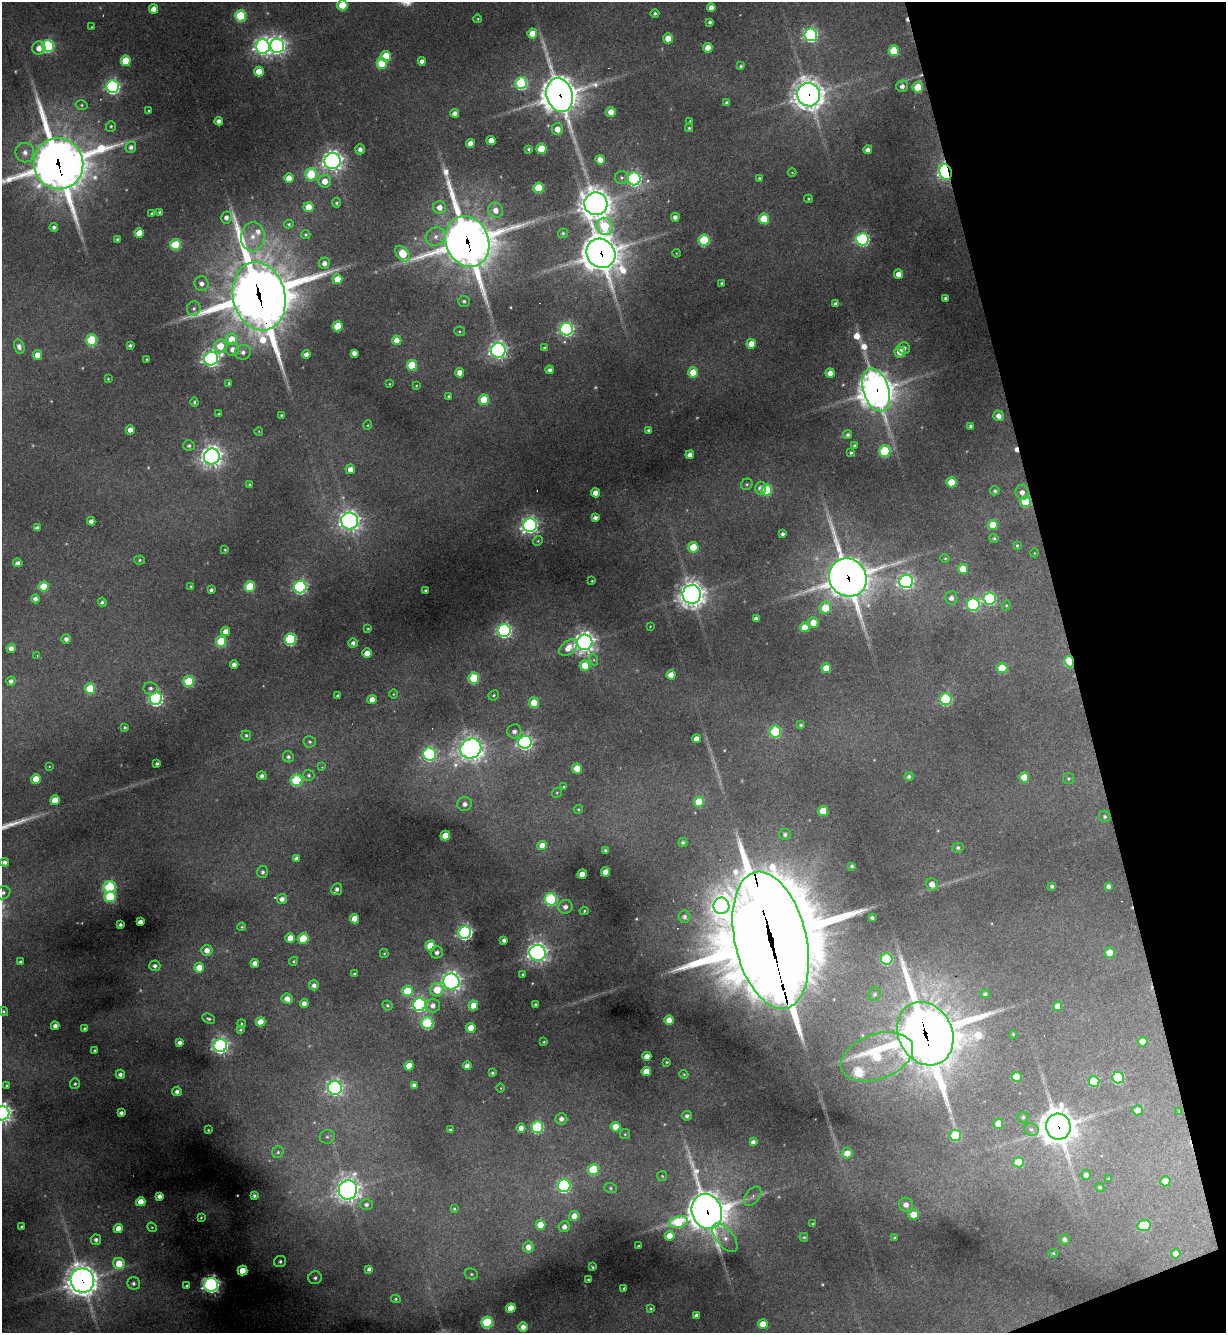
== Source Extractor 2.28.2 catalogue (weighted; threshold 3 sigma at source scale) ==
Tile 12 of 4 x 4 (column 4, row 3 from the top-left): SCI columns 3816-5039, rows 1332-2662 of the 5307 x 5324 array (HDU 1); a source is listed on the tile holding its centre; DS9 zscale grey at full resolution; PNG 1228 x 1335 px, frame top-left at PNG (2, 2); each listed source drawn as its Kron ellipse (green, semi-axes under 4 px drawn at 4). Shown black and unused: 13% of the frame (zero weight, under 3 of 4 exposures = <1% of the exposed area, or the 3 px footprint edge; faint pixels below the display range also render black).
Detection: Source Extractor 2.28.2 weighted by HDU 2 'WHT'; one run over the whole footprint, this tile lists its part. Background 0.268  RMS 0.0096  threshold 0.0431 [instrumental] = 3 sigma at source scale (4.5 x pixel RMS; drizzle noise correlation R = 1.50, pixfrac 1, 0.05/0.05 arcsec/px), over >= 5 px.
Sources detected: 448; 8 too faint to see at this stretch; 5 cosmic-ray / hot-pixel residue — neither listed nor drawn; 3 inside a brighter listed object's ellipse — not listed separately; the other 432 listed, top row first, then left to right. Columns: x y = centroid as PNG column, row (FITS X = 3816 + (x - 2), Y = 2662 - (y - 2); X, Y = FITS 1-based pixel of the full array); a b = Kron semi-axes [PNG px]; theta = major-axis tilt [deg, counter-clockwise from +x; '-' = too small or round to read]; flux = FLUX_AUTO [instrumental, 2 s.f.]
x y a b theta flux
342 5 5 5 - 44
711 7 4 4 - 6.5
154 9 4 4 - 9.8
655 13 4 4 - 2.1
240 16 5 5 - 85
478 19 4 3 - 1.2
710 22 3 3 - 2.3
91 27 4 3 - 0.93
532 33 5 5 - 17
811 35 6 6 - 280
668 38 5 4 - 18
48 46 6 6 - 160
263 46 7 7 - 490
277 46 7 7 - 540
39 48 7 6 - 10
708 48 5 4 - 13
894 51 5 5 - 47
386 56 5 5 - 30
126 61 5 5 - 36
422 61 4 4 - 6.3
382 63 5 5 - 59
741 66 4 3 - 1.6
259 71 5 5 - 19
521 83 6 6 - 150
902 86 6 6 - 5.3
113 87 6 6 - 280
918 87 5 5 - 37
560 95 17 13 -72 2500
809 95 12 11 - 1400
727 103 4 4 - 3.9
82 105 6 5 - 1.8
149 111 3 3 - 0.95
611 112 5 5 - 12
455 113 4 4 - 5.1
219 121 4 4 - 5.4
690 121 4 3 - 0.83
111 126 5 4 - 1.6
689 128 4 4 - 1.6
557 129 6 5 - 10
491 141 4 4 - 14
470 143 4 4 - 9.7
131 147 5 5 - 4.1
360 149 5 4 - 4.6
529 149 4 4 - 2
541 149 5 5 - 37
868 150 4 4 - 5.3
25 152 10 9 - 7.7
600 160 5 4 - 11
333 161 8 8 - 600
59 164 25 24 - 4500
792 172 4 3 - 0.75
945 172 8 6 -68 330
311 174 6 6 - 72
289 178 5 4 - 14
622 178 6 6 - 2.7
759 178 3 3 - 1.1
634 179 6 6 - 270
325 181 6 6 - 13
539 188 5 5 - 57
809 199 4 3 - 1.3
336 203 4 4 - 1.8
596 204 11 11 - 1600
308 207 5 5 - 21
439 207 6 6 - 9
496 210 8 7 - 9.7
159 212 4 4 - 1.9
152 213 3 3 - 1.3
226 217 6 5 - 5.2
675 217 4 4 - 4.6
764 219 5 5 - 41
289 224 5 4 - 1.4
605 226 9 8 - 58
54 227 4 4 - 2.8
139 233 5 4 - 18
563 233 5 4 - 1.8
306 235 4 4 - 1.7
253 237 14 12 85 15
436 237 10 9 - 7.6
117 239 3 3 - 1.7
862 239 6 6 - 200
704 240 5 5 - 79
467 241 26 21 -69 3800
176 245 5 5 - 56
601 253 15 14 - 2500
676 253 4 3 - 0.81
403 254 9 6 -49 47
324 263 5 5 - 6
898 274 4 4 - 9.1
337 279 5 5 - 23
721 283 3 3 - 1.5
201 284 7 7 - 5.7
259 296 35 26 -77 6600
945 298 4 4 - 2.5
464 301 6 5 - 2.7
836 304 4 4 - 3.5
194 308 7 7 - 2.9
338 326 5 5 - 33
567 329 6 6 - 270
459 331 5 4 - 1.4
232 339 6 5 - 27
91 340 5 5 - 75
397 340 5 5 - 10
751 344 5 4 - 15
130 345 4 3 - 2.2
19 346 7 5 -74 4.8
220 346 7 6 - 22
545 348 4 3 - 2.4
904 348 6 6 - 3.6
233 349 7 6 - 7.7
498 350 7 7 - 430
243 352 8 7 - 4.8
900 352 5 5 - 14
354 353 4 4 - 5.6
306 354 4 4 - 5
37 355 5 4 - 11
147 359 3 2 - 0.8
211 359 7 6 - 440
412 365 5 5 - 51
550 370 4 4 - 3.8
693 372 5 5 - 23
460 373 5 4 - 11
830 373 4 4 - 10
108 379 3 3 - 1
229 383 4 3 - 1.4
389 384 4 3 - 0.9
416 386 3 2 - 0.86
876 390 22 12 -71 2100
449 396 3 3 - 1.4
484 400 5 5 - 40
194 402 4 3 - 1.8
219 414 4 3 - 1.3
281 415 4 3 - 1.2
999 416 5 5 - 8.4
368 425 5 3 - 0.92
971 426 4 3 - 2.8
130 430 4 4 - 8.7
648 430 3 3 - 1.4
259 431 4 3 - 0.76
848 435 4 4 - 2.8
189 445 6 5 - 2.8
855 445 3 3 - 1.7
885 451 5 5 - 91
851 453 4 4 - 1.7
690 455 4 4 - 6.1
212 456 8 8 - 720
350 469 5 5 - 7.9
951 482 5 5 - 27
249 484 4 3 - 1.3
747 484 6 5 - 1.7
760 488 6 5 - 6
767 490 5 5 - 63
995 491 5 4 - 2.1
1022 492 7 6 - 6.6
595 493 4 4 - 10
1026 502 5 5 - 58
595 518 4 4 - 4.2
91 521 4 4 - 5.2
350 521 8 8 - 590
530 525 7 6 - 420
993 525 5 5 - 23
37 528 4 4 - 4.3
783 534 4 4 - 3
994 538 4 4 - 1.4
538 541 5 4 - 1.4
1017 546 4 3 - 1.2
693 547 5 5 - 31
225 550 3 3 - 1
1034 553 4 3 - 0.65
945 558 5 4 - 1.1
140 560 5 4 - 1.7
18 563 5 4 - 4.5
963 569 5 5 - 23
848 578 19 18 - 2700
592 581 3 2 - 0.83
906 581 7 6 - 350
191 586 3 3 - 1.6
250 586 5 5 - 46
44 587 5 5 - 35
300 587 6 6 - 240
211 590 4 4 - 2.6
425 590 3 3 - 1.5
692 594 9 9 - 1100
951 598 6 6 - 5.1
990 598 6 6 - 160
35 599 4 4 - 4.8
102 602 5 4 - 2
973 605 6 6 - 160
1006 605 5 4 - 1.3
825 608 6 5 - 36
756 618 4 4 - 3.4
813 623 5 5 - 15
650 626 2 2 - 0.6
805 627 5 5 - 22
368 629 3 3 - 1.2
226 631 4 4 - 8.4
504 631 6 6 - 270
66 639 5 5 - 4
290 639 6 5 - 150
221 641 5 5 - 64
585 642 8 7 - 690
353 643 4 4 - 3.7
11 648 4 4 - 6.6
568 648 10 6 40 12
367 653 4 4 - 9.9
37 656 4 3 - 0.82
594 660 6 4 -72 1.6
1069 662 6 4 -66 63
234 664 4 4 - 6.2
585 665 5 5 - 19
826 668 5 5 - 20
1002 668 5 5 - 35
671 675 5 4 - 11
474 678 5 5 - 61
11 681 4 4 - 4.1
189 681 5 5 - 67
150 688 7 6 - 3.2
90 689 5 5 - 52
393 694 4 3 - 0.81
494 695 5 5 - 1.4
338 696 3 3 - 2.1
156 699 6 6 - 270
372 699 5 4 - 7.9
946 699 6 6 - 120
534 703 5 5 - 22
801 725 4 4 - 1.9
125 727 3 3 - 1.3
514 731 7 7 - 5.7
775 732 6 6 - 93
246 735 5 5 - 1.9
697 739 4 4 - 9.5
310 742 6 6 - 2.3
525 742 6 6 - 310
471 748 11 9 34 720
429 754 6 6 - 200
288 757 6 5 - 2.8
157 763 3 3 - 1.9
49 766 3 2 - 0.78
322 767 4 4 - 0.87
577 769 5 4 - 21
309 775 5 5 - 2.3
262 776 5 4 - 3.8
909 776 5 4 - 2.6
1024 777 5 5 - 22
36 779 5 5 - 21
1069 779 5 5 - 1.7
296 780 6 6 - 95
563 787 4 3 - 0.88
557 793 5 4 - 1.2
55 800 5 5 - 20
699 802 5 5 - 40
465 804 7 7 - 5.5
578 809 4 4 - 1.2
823 811 5 5 - 33
1105 816 6 5 - 2.3
785 834 5 5 - 3.2
445 836 5 5 - 31
683 842 4 4 - 2.4
542 845 5 4 - 12
958 848 5 5 - 2.4
605 850 3 3 - 1.9
296 858 4 4 - 3.1
5 862 4 4 - 4.1
852 866 4 3 - 2.1
263 872 6 5 - 2.9
605 872 4 4 - 13
582 874 4 4 - 12
932 884 6 5 - 9.6
1052 886 4 3 - 2.3
1109 886 4 4 - 4
110 887 6 6 - 120
337 889 6 5 - 3.8
3 893 7 6 - 3.4
110 897 5 5 - 73
282 899 5 5 - 6
551 899 6 6 - 140
721 906 8 8 - 360
565 907 7 7 - 5.8
584 911 4 4 - 1.5
684 917 6 6 - 3.6
872 918 4 3 - 2.7
354 919 4 4 - 17
140 922 4 4 - 6.7
120 924 3 3 - 2.3
242 927 4 3 - 1.1
465 933 6 6 - 350
290 938 4 4 - 15
303 939 5 5 - 49
504 940 4 4 - 3.7
771 940 70 35 -77 23000
431 946 5 5 - 39
207 950 5 5 - 8.3
437 952 6 5 - 4.6
384 953 4 4 - 1.1
537 953 8 8 - 540
1110 953 5 5 - 20
887 959 6 5 - 100
293 961 4 4 - 1.3
21 962 4 3 - 2.5
255 963 4 4 - 7.6
155 966 5 5 - 3.8
199 968 5 5 - 19
354 974 3 3 - 1.3
523 975 3 3 - 1.7
451 982 8 8 - 490
314 985 5 5 - 4.5
437 990 7 6 - 28
407 991 5 5 - 43
875 994 7 6 - 2.5
985 994 4 4 - 2.2
287 999 6 5 - 7.6
304 1003 4 4 - 6.8
535 1004 3 3 - 1.2
387 1005 5 4 - 1.9
420 1005 6 6 - 230
433 1005 7 7 - 6.6
473 1005 5 4 - 15
1058 1006 5 4 - 11
3 1011 5 4 - 1.7
209 1019 7 4 -24 2.3
669 1020 4 4 - 11
260 1022 5 4 - 12
427 1023 6 6 - 120
241 1024 4 3 - 1.2
55 1026 4 4 - 4.9
471 1028 5 4 - 16
85 1029 3 3 - 2.1
240 1030 4 3 - 1.4
925 1034 33 27 -62 4800
1013 1034 3 3 - 0.91
544 1042 3 2 - 0.99
1143 1042 5 5 - 19
180 1043 4 4 - 4.6
220 1046 6 6 - 400
95 1050 3 3 - 1.2
647 1056 4 4 - 9.7
877 1057 37 22 20 110
667 1062 3 3 - 1.1
409 1066 5 4 - 17
467 1066 4 4 - 5
646 1071 5 4 - 18
492 1073 3 3 - 1.7
120 1074 5 4 - 3.8
684 1074 4 4 - 1.1
1016 1077 5 5 - 26
1118 1078 6 5 - 92
1094 1082 5 5 - 40
75 1084 5 5 - 1.8
6 1085 4 3 - 1.1
414 1085 4 4 - 3
335 1088 7 7 - 320
501 1088 5 3 - 0.82
177 1091 5 5 - 4.1
1137 1110 5 5 - 9.2
1179 1111 3 3 - 0.67
2 1113 7 7 - 630
121 1113 4 4 - 3.5
687 1116 5 4 - 3.4
1023 1117 6 5 - 2
561 1119 6 6 - 5.1
998 1124 5 5 - 16
537 1127 6 6 - 140
616 1127 5 5 - 14
1058 1127 13 12 - 1900
521 1128 4 4 - 9.2
1031 1129 7 6 - 3
208 1130 3 3 - 0.99
450 1130 3 3 - 1.3
625 1134 5 5 - 1.4
955 1136 5 5 - 71
327 1137 7 7 - 3.1
753 1142 4 4 - 4.4
278 1152 6 5 - 2.1
847 1153 5 5 - 15
1018 1162 5 5 - 36
593 1169 6 5 - 66
1086 1175 5 4 - 4.9
662 1176 5 5 - 1.4
1108 1179 3 3 - 0.96
1165 1181 5 5 - 14
564 1186 6 6 - 180
1100 1187 5 4 - 1.9
611 1188 6 5 - 1.9
348 1190 10 9 - 820
160 1196 4 4 - 5.9
254 1196 3 3 - 2.7
753 1196 11 6 51 4.2
141 1202 4 4 - 13
366 1204 6 5 - 3.3
906 1205 7 7 - 7.8
454 1209 3 3 - 1.4
707 1211 18 15 -69 2400
914 1214 5 5 - 17
574 1216 5 5 - 9.6
201 1217 3 3 - 1.1
678 1222 9 6 14 55
813 1224 3 3 - 1.3
540 1225 5 5 - 18
1144 1226 7 5 7 48
22 1227 3 3 - 2
152 1227 5 4 - 1.1
564 1227 6 5 - 5.1
118 1228 5 4 - 10
670 1236 5 5 - 18
804 1237 4 4 - 1.3
894 1237 3 2 - 0.99
725 1238 17 8 -51 7.9
1065 1239 5 5 - 4.1
96 1240 5 5 - 3.6
639 1246 3 3 - 1.3
528 1247 5 5 - 9.5
1053 1253 5 4 - 1.6
1176 1254 5 4 - 6.6
280 1261 6 5 - 2.6
119 1263 6 5 - 24
592 1267 3 2 - 1.1
369 1269 4 4 - 3.7
242 1271 5 5 - 22
471 1274 7 5 -15 2
315 1278 7 6 - 3.1
588 1280 3 2 - 1
82 1281 12 11 - 1500
133 1283 6 6 - 3.4
211 1285 7 6 - 540
187 1286 4 4 - 1.9
624 1288 3 3 - 1.1
396 1299 4 4 - 1.5
511 1308 4 4 - 20
651 1309 3 3 - 1.2
696 1315 4 4 - 3.5
487 1322 5 5 - 120
763 1324 5 4 - 21
523 1327 5 4 - 7.3
Overlapping masked pixels (flux is a lower limit): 16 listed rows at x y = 560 95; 809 95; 59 164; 945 172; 467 241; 601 253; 259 296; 876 390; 1026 502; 848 578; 1069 662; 771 940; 925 1034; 1058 1127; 707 1211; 82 1281
Isophote crosses this tile's border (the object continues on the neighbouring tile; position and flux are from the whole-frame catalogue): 4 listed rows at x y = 342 5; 59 164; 3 893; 2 1113